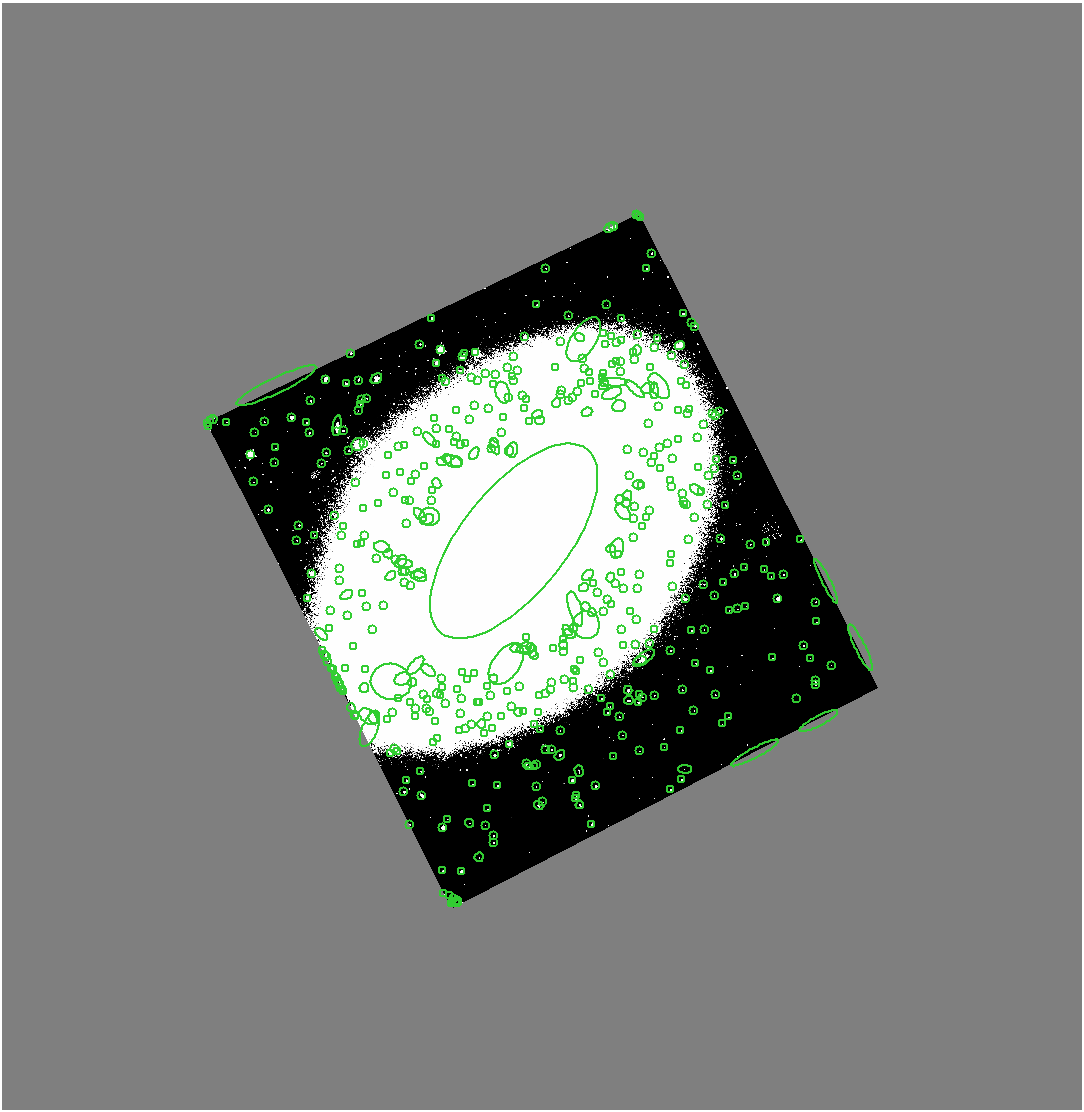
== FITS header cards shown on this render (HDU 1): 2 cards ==
NAXIS1  =                 2160
NAXIS2  =                 2215

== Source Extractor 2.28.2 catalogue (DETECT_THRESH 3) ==
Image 2160 x 2215 px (HDU 1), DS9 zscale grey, zoomed out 1/2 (1 PNG px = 2 x 2 image px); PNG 1084 x 1112 px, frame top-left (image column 1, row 2214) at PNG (2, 3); each listed source drawn as its Kron ellipse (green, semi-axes under 4 px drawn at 4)
Background 2.94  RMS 0.2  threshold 0.609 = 3 sigma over >= 5 px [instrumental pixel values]
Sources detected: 585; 75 cannot appear on this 1/2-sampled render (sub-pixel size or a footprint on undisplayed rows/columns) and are neither listed nor drawn; of the other 510, the 500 brightest by FLUX_AUTO listed and drawn (10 fainter detections omitted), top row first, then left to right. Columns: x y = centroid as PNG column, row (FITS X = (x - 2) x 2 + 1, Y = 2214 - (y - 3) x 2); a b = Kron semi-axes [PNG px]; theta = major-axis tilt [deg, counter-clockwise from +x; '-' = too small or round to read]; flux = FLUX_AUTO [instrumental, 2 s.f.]
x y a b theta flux
636 215 2 1 - 1.5e+02
638 216 2 1 - 4.4e+01
640 217 3 1 - 1.6e+02
613 226 4 3 - 2.2e+02
610 228 6 3 42 3.1e+02
652 253 2 2 - 1.2e+02
546 268 2 2 - 3.7e+01
647 268 2 2 - 2.5e+01
537 305 2 1 - 2.1e+01
607 305 2 2 - 1.4e+01
684 314 3 2 - 5.6e+01
568 316 2 2 - 1.2e+01
432 318 2 1 - 1.5e+01
621 318 2 2 - 3.2e+01
692 322 2 1 - 2.4e+01
695 326 2 2 - 6.3e+01
604 333 2 2 - 4.1e+01
637 334 2 1 - 2.3e+01
524 337 2 2 - 1.1e+02
611 337 2 2 - 2.0e+01
580 338 5 4 - 8.6e+01
657 339 2 2 - 3.9e+01
584 340 25 12 57 9.3e+02
561 341 2 2 - 4.8e+01
622 341 3 2 - 1.3e+01
616 342 4 2 - 1.9e+01
420 344 2 2 - 5.9e+01
606 345 2 2 - 1.6e+01
680 345 5 3 - 1.8e+02
654 348 2 2 - 1.4e+01
441 349 3 3 - 2.5e+03
637 350 5 1 - 2.4e+01
351 353 2 2 - 1.8e+02
476 353 3 3 - 1.5e+03
634 353 2 2 - 1.3e+01
464 354 3 3 - 3.6e+01
672 356 2 2 - 5.0e+01
462 357 4 3 - 5.8e+01
514 357 3 2 - 2.5e+01
583 359 3 3 - 4.2e+01
635 360 3 3 - 2.8e+01
621 361 3 3 - 3.3e+01
617 362 3 2 - 5.0e+01
436 363 2 2 - 1.9e+02
613 364 3 2 - 3.0e+01
684 365 2 2 - 1.8e+01
507 367 2 2 - 1.2e+01
555 367 2 1 - 1.7e+01
585 368 3 2 - 2.0e+01
650 368 3 3 - 1.1e+02
461 370 2 2 - 3.3e+01
518 371 2 2 - 6.0e+01
589 372 3 3 - 2.9e+01
620 372 3 3 - 5.8e+01
485 374 2 2 - 1.3e+01
604 374 4 3 - 5.9e+01
495 375 2 2 - 1.6e+01
513 376 2 2 - 1.7e+01
472 377 3 2 - 2.2e+01
442 378 2 2 - 2.7e+01
602 378 3 3 - 9.5e+01
376 379 6 5 - 1.5e+02
325 380 4 2 - 1.1e+02
358 380 2 2 - 5.0e+01
478 380 2 2 - 4.6e+01
514 380 2 2 - 6.9e+01
591 381 3 3 - 3.6e+01
446 382 3 3 - 2.9e+01
604 382 4 4 - 9.2e+01
614 382 13 4 -1 2.0e+02
681 382 3 3 - 3.5e+01
346 383 2 2 - 1.1e+02
582 383 3 2 - 2.1e+01
494 384 2 2 - 4.1e+01
276 385 44 8 25 7.0e+02
604 386 5 4 - 8.2e+01
659 386 14 8 -56 6.7e+02
686 386 3 2 - 2.3e+01
648 388 7 5 31 2.3e+02
635 389 12 4 -43 2.7e+02
562 391 4 3 - 6.0e+01
578 391 3 3 - 4.1e+01
654 391 8 2 90 1.3e+02
503 393 11 7 -75 2.5e+02
561 394 3 3 - 4.3e+01
612 394 10 5 23 3.4e+02
523 395 2 2 - 3.3e+01
595 395 4 3 - 8.6e+01
367 398 2 2 - 3.2e+01
509 398 3 3 - 7.0e+01
573 398 3 3 - 6.6e+01
361 400 2 2 - 1.3e+01
526 400 2 2 - 9.4e+01
311 401 2 2 - 1.4e+02
569 401 3 3 - 6.7e+01
557 403 5 4 - 1.1e+02
360 404 2 2 - 2.7e+01
474 406 3 3 - 3.0e+01
619 406 7 6 - 1.7e+04
658 407 3 3 - 1.1e+02
488 409 2 2 - 7.9e+01
525 409 4 3 - 6.5e+01
457 410 2 2 - 1.2e+02
678 410 2 2 - 1.8e+01
690 410 2 2 - 2.2e+01
358 411 4 2 - 2.6e+01
719 411 2 2 - 6.4e+01
587 412 5 4 - 1.7e+02
538 414 5 3 - 8.0e+01
687 414 2 2 - 2.5e+01
712 414 2 2 - 1.0e+02
716 415 2 2 - 4.6e+01
292 417 2 2 - 9.1e+02
435 418 2 2 - 3.5e+01
504 418 3 2 - 6.2e+01
213 419 4 2 - 9.7e+01
211 420 3 1 - 2.1e+02
470 420 3 3 - 3.5e+01
540 421 5 4 - 1.3e+02
226 422 2 2 - 4.0e+01
264 422 2 2 - 5.5e+01
530 422 4 3 - 1.5e+02
208 423 3 2 - 1.2e+02
307 423 2 2 - 9.5e+01
648 424 3 3 - 2.9e+02
704 424 2 2 - 2.5e+01
208 426 2 1 - 2.7e+01
337 426 10 4 81 2.8e+02
436 429 2 2 - 5.4e+01
449 429 4 3 - 8.1e+01
336 431 3 3 - 6.5e+01
343 431 4 2 - 3.5e+01
418 431 2 2 - 4.5e+01
255 432 2 2 - 1.8e+01
309 433 2 2 - 8.6e+01
502 433 4 3 - 5.7e+01
457 436 2 2 - 2.9e+01
697 438 2 2 - 8.4e+01
430 439 8 3 -44 9.2e+01
678 440 2 2 - 3.6e+01
454 443 3 3 - 7.3e+01
465 443 3 3 - 1.3e+02
494 443 5 4 - 9.0e+01
668 443 2 2 - 1.0e+02
358 444 6 6 - 3.7e+02
363 444 3 3 - 2.2e+03
437 444 3 3 - 5.9e+01
461 445 4 3 - 6.4e+01
404 446 3 2 - 1.9e+01
399 447 2 2 - 3.4e+01
495 447 7 4 -64 2.0e+02
276 448 2 2 - 4.6e+01
660 448 2 2 - 6.2e+01
492 449 4 3 - 1.5e+02
349 450 2 2 - 5.5e+01
512 450 7 5 78 2.1e+02
627 450 4 3 - 5.9e+01
509 451 5 4 - 1.3e+02
644 452 2 2 - 3.3e+01
326 453 2 2 - 4.9e+01
474 453 7 4 59 1.7e+02
251 454 3 3 - 6.3e+03
389 456 2 1 - 1.6e+01
655 457 2 2 - 1.9e+02
672 458 4 3 - 6.1e+01
447 459 5 4 - 1.2e+02
716 459 2 2 - 3.4e+01
733 460 2 2 - 3.4e+01
442 462 5 3 - 8.2e+01
453 462 9 6 -22 3.1e+02
457 462 6 5 - 1.8e+02
275 463 2 2 - 2.8e+01
321 463 2 2 - 2.6e+01
651 463 2 1 - 1.9e+01
425 467 3 3 - 3.0e+01
699 467 2 2 - 4.9e+01
661 469 2 2 - 3.4e+01
714 469 2 2 - 3.2e+01
400 473 2 2 - 1.9e+02
387 475 2 2 - 6.1e+01
416 475 2 2 - 1.2e+02
630 475 4 3 - 7.5e+01
709 475 2 2 - 6.9e+01
738 475 2 2 - 3.2e+01
670 480 3 3 - 2.3e+03
412 481 3 2 - 3.6e+01
254 482 2 2 - 5.4e+01
355 483 2 1 - 2.3e+01
437 484 5 4 - 1.2e+02
638 485 5 4 - 1.2e+02
642 485 4 3 - 6.0e+01
671 487 2 2 - 2.4e+01
432 490 4 4 - 6.3e+01
697 490 7 4 -37 1.1e+02
702 492 3 3 - 2.4e+01
394 493 3 2 - 2.6e+01
683 493 2 2 - 4.6e+02
628 496 5 4 - 1.1e+02
620 499 4 4 - 1.2e+02
406 501 3 2 - 2.5e+01
409 501 3 3 - 3.4e+01
431 501 3 3 - 1.5e+02
683 501 2 2 - 2.6e+01
626 503 5 3 - 1.8e+02
378 504 2 2 - 1.4e+02
684 504 2 2 - 1.8e+01
686 505 2 2 - 2.4e+01
708 505 2 2 - 7.5e+01
726 505 2 2 - 2.2e+01
635 507 4 3 - 5.1e+01
364 508 2 2 - 2.9e+01
268 510 2 2 - 1.9e+02
649 510 2 2 - 2.6e+01
623 512 9 6 -47 2.9e+02
420 515 8 4 -49 1.9e+02
335 516 2 2 - 3.1e+01
430 517 10 9 - 4.8e+02
633 518 3 2 - 2.4e+01
646 518 2 2 - 2.7e+01
694 518 2 2 - 1.5e+02
427 520 7 5 25 2.0e+02
407 524 3 3 - 2.7e+02
299 525 2 2 - 4.3e+01
642 526 2 2 - 3.4e+01
343 527 3 3 - 7.4e+01
314 535 2 1 - 1.5e+01
342 535 2 2 - 2.0e+01
365 536 2 2 - 1.3e+02
633 537 4 4 - 6.1e+01
721 538 3 2 - 7.2e+01
297 540 2 2 - 2.9e+01
688 540 2 2 - 5.3e+01
801 540 2 2 - 6.3e+01
514 541 117 53 51 3.0e+06
767 542 3 2 - 2.4e+01
361 544 3 3 - 3.2e+01
750 544 2 2 - 6.2e+01
357 545 3 2 - 2.5e+01
382 547 8 5 -13 2.0e+02
617 548 10 6 76 3.8e+02
611 549 5 4 - 1.0e+02
388 554 4 4 - 2.3e+02
619 555 4 4 - 1.5e+02
672 555 2 2 - 2.1e+01
376 559 4 3 - 5.6e+01
395 560 4 3 - 1.0e+02
402 561 6 5 - 1.2e+02
403 564 9 4 -2 2.0e+02
670 564 2 2 - 1.6e+02
745 567 2 2 - 3.3e+01
340 568 3 2 - 2.6e+01
764 569 2 2 - 3.4e+01
403 571 4 3 - 5.7e+01
405 571 4 4 - 7.5e+01
622 572 3 3 - 4.9e+01
420 573 6 5 - 1.8e+02
312 574 2 2 - 2.7e+02
640 574 3 2 - 2.0e+01
735 574 2 2 - 1.1e+02
783 574 2 2 - 1.0e+02
588 575 6 4 43 1.5e+02
391 576 6 4 34 1.0e+02
419 576 8 5 -15 2.1e+02
771 577 2 1 - 2.3e+01
611 578 5 3 - 5.8e+01
340 580 2 2 - 1.8e+01
826 581 25 4 -63 2.7e+02
405 582 3 3 - 3.9e+01
593 583 4 3 - 7.7e+01
616 583 3 2 - 3.6e+01
724 583 2 2 - 2.5e+01
704 584 2 2 - 4.2e+01
411 585 3 3 - 8.4e+01
672 586 2 2 - 2.7e+01
584 587 5 4 - 1.0e+02
624 588 2 2 - 3.7e+01
637 589 2 2 - 8.3e+01
598 592 4 4 - 9.8e+01
362 594 3 2 - 2.3e+01
347 595 7 4 31 1.2e+02
714 595 2 1 - 2.1e+01
308 598 2 2 - 2.7e+02
685 599 2 2 - 3.5e+01
778 599 3 3 - 1.3e+03
608 600 3 3 - 8.3e+01
815 602 3 2 - 3.9e+01
383 605 3 3 - 4.8e+01
612 605 3 2 - 3.0e+01
366 606 2 2 - 7.8e+01
746 606 2 2 - 2.0e+01
586 607 5 4 - 1.1e+02
575 609 18 6 -73 6.9e+02
737 609 2 2 - 1.5e+01
729 610 3 2 - 2.9e+01
330 611 3 2 - 6.9e+01
603 611 3 3 - 4.2e+02
631 611 2 2 - 2.7e+01
592 612 4 4 - 8.4e+01
347 616 3 3 - 6.4e+01
637 619 2 2 - 2.7e+01
817 622 2 2 - 4.0e+01
586 625 14 13 - 9.8e+02
330 629 2 2 - 2.1e+01
373 629 3 3 - 5.9e+01
573 629 4 4 - 9.0e+01
622 629 2 2 - 2.1e+01
567 630 6 4 -53 1.5e+02
654 630 2 2 - 3.0e+02
691 630 3 2 - 6.0e+01
704 630 2 2 - 1.9e+01
321 634 7 3 -45 1.2e+02
569 634 6 4 -23 1.5e+02
527 637 4 3 - 7.0e+01
564 639 3 3 - 1.4e+02
649 644 2 2 - 3.8e+01
564 645 4 3 - 6.6e+01
636 645 3 3 - 2.9e+01
623 646 3 3 - 5.8e+01
804 646 2 2 - 1.3e+02
353 647 2 2 - 3.1e+01
531 647 4 4 - 1.0e+02
524 648 8 5 24 2.3e+02
861 648 26 5 -64 6.5e+02
515 649 5 4 - 1.7e+02
554 649 4 4 - 6.8e+01
322 650 2 1 - 2.3e+02
525 650 4 4 - 9.4e+01
671 650 2 2 - 8.1e+01
533 651 6 3 82 1.1e+02
564 651 3 2 - 2.4e+01
599 653 3 3 - 2.8e+01
324 655 4 1 - 1.3e+02
534 655 4 4 - 1.3e+02
326 657 2 1 - 5.2e+02
644 658 13 5 35 2.0e+02
772 658 2 2 - 1.4e+01
810 658 2 1 - 2.3e+01
580 660 2 2 - 2.8e+01
328 661 3 2 - 4.4e+02
640 661 7 3 15 7.9e+01
604 663 3 3 - 3.1e+01
696 663 2 2 - 8.7e+01
506 664 24 13 54 1.6e+03
831 665 3 2 - 3.1e+01
416 666 11 5 47 3.5e+02
331 668 2 1 - 2.7e+02
333 669 3 1 - 2.8e+02
345 669 2 2 - 3.1e+01
365 669 2 2 - 1.3e+02
575 669 2 2 - 2.0e+01
428 670 8 5 -37 2.0e+02
710 670 2 2 - 6.1e+01
577 672 2 2 - 2.4e+01
463 673 3 3 - 3.0e+02
474 673 3 3 - 6.7e+01
610 674 2 2 - 5.9e+01
335 676 3 2 - 3.1e+02
336 678 4 2 - 6.3e+02
402 679 8 6 26 2.9e+02
442 679 2 2 - 8.0e+02
467 679 3 3 - 3.9e+01
494 679 4 3 - 5.5e+01
337 680 2 2 - 7.9e+01
565 680 2 1 - 1.3e+01
574 681 3 2 - 2.2e+01
815 681 2 2 - 5.6e+02
391 682 20 18 -10 2.3e+03
413 682 4 4 - 8.0e+01
552 683 3 2 - 2.3e+01
339 684 3 1 - 8.6e+02
816 685 3 2 - 3.0e+01
520 686 2 2 - 3.2e+01
488 687 3 3 - 3.5e+01
341 688 3 1 - 3.3e+02
364 688 5 5 - 1.0e+02
442 688 2 2 - 2.2e+01
573 688 2 2 - 3.8e+01
342 689 3 2 - 3.9e+02
550 689 2 2 - 2.3e+01
589 689 2 2 - 4.5e+01
457 690 3 2 - 4.3e+01
628 690 4 4 - 5.3e+01
682 690 2 2 - 5.7e+01
344 692 3 2 - 4.0e+02
507 692 3 2 - 2.5e+01
423 694 3 3 - 2.9e+01
437 694 4 3 - 5.2e+01
546 694 2 2 - 4.1e+01
491 695 2 2 - 2.8e+01
640 695 2 2 - 8.4e+01
655 695 3 3 - 3.2e+01
715 695 2 2 - 7.1e+01
440 696 3 2 - 2.7e+01
540 696 2 2 - 2.1e+01
643 697 2 2 - 1.6e+01
399 698 3 3 - 3.7e+01
428 699 2 2 - 2.2e+01
461 699 2 2 - 1.3e+02
602 699 2 2 - 4.2e+01
797 699 3 2 - 2.2e+01
629 700 5 2 - 4.7e+01
411 702 2 1 - 1.9e+01
638 702 2 2 - 7.4e+01
446 703 3 2 - 2.4e+01
478 703 2 2 - 4.2e+01
480 703 2 2 - 2.4e+01
512 707 2 2 - 5.0e+01
610 707 2 2 - 1.5e+01
351 708 4 1 - 3.9e+02
416 708 2 2 - 3.4e+01
426 709 2 2 - 2.3e+01
429 711 3 3 - 4.2e+01
524 711 2 2 - 8.0e+01
694 711 2 2 - 2.4e+01
518 712 4 4 - 1.9e+02
607 712 3 2 - 2.6e+01
393 713 3 2 - 9.7e+01
538 713 2 2 - 5.4e+01
354 714 2 1 - 1.9e+02
461 714 2 2 - 3.1e+01
356 716 2 1 - 1.5e+02
416 716 2 2 - 5.2e+01
368 717 10 7 -39 4.6e+02
488 717 2 2 - 4.9e+01
501 717 2 2 - 4.0e+01
619 717 2 2 - 1.4e+01
729 717 2 2 - 4.3e+01
374 718 6 5 - 1.7e+02
387 719 3 3 - 7.1e+01
435 721 2 2 - 1.9e+02
819 721 21 5 27 5.1e+02
482 724 4 3 - 3.9e+01
722 724 2 2 - 1.5e+01
471 725 2 2 - 5.9e+01
535 725 3 2 - 3.9e+01
465 728 2 2 - 3.3e+02
493 728 2 2 - 2.1e+01
370 729 19 8 68 5.6e+02
459 730 3 2 - 8.4e+01
540 730 2 1 - 1.5e+01
560 730 2 2 - 2.0e+01
681 730 2 2 - 3.3e+01
485 734 2 2 - 5.5e+02
622 735 3 3 - 2.5e+01
438 739 2 2 - 3.2e+01
433 743 2 2 - 3.3e+01
510 745 2 2 - 5.6e+02
664 747 2 2 - 1.4e+01
395 749 2 2 - 7.4e+01
551 749 2 2 - 2.9e+01
546 750 2 2 - 1.8e+01
397 751 2 2 - 7.8e+01
640 751 2 2 - 5.8e+01
390 753 2 2 - 2.6e+01
755 753 26 5 28 2.7e+02
494 755 2 2 - 1.0e+02
560 755 6 4 51 6.4e+01
613 756 2 1 - 1.5e+01
526 764 2 2 - 5.1e+01
537 765 2 2 - 2.2e+01
529 766 2 2 - 3.7e+01
535 767 2 2 - 1.4e+01
685 769 7 1 -1 3.1e+01
421 771 2 2 - 4.0e+01
579 771 6 2 -74 7.2e+01
682 779 3 2 - 3.3e+01
406 780 2 2 - 6.8e+01
572 780 2 2 - 4.7e+02
472 784 2 2 - 1.9e+01
498 785 2 2 - 2.1e+02
536 786 2 1 - 1.7e+01
596 786 2 2 - 2.9e+02
671 790 2 2 - 1.2e+02
404 792 2 2 - 2.3e+02
422 795 4 2 - 1.4e+02
576 796 2 2 - 4.2e+01
576 799 2 2 - 8.6e+01
542 802 2 2 - 2.0e+01
580 805 4 3 - 7.1e+01
539 806 5 3 - 7.4e+01
487 809 2 2 - 2.1e+01
447 819 2 1 - 2.3e+01
469 823 4 3 - 5.1e+01
409 824 2 1 - 4.3e+01
592 824 3 1 - 4.2e+01
485 825 2 1 - 1.6e+01
443 828 4 3 - 4.1e+02
493 835 2 2 - 7.1e+01
493 843 2 2 - 4.2e+01
479 857 5 4 - 9.8e+01
443 871 2 2 - 3.7e+01
462 872 3 2 - 1.6e+03
444 894 2 1 - 1.7e+01
449 896 3 1 - 2.8e+01
454 898 2 2 - 1.9e+02
457 900 2 1 - 1.4e+02
453 901 2 1 - 6.7e+01
455 901 3 1 - 4.6e+01
458 903 4 1 - 1.1e+02
452 904 2 1 - 2.9e+01
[10 fainter detections neither listed nor drawn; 75 sub-pixel or undisplayed-footprint detections neither listed nor drawn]